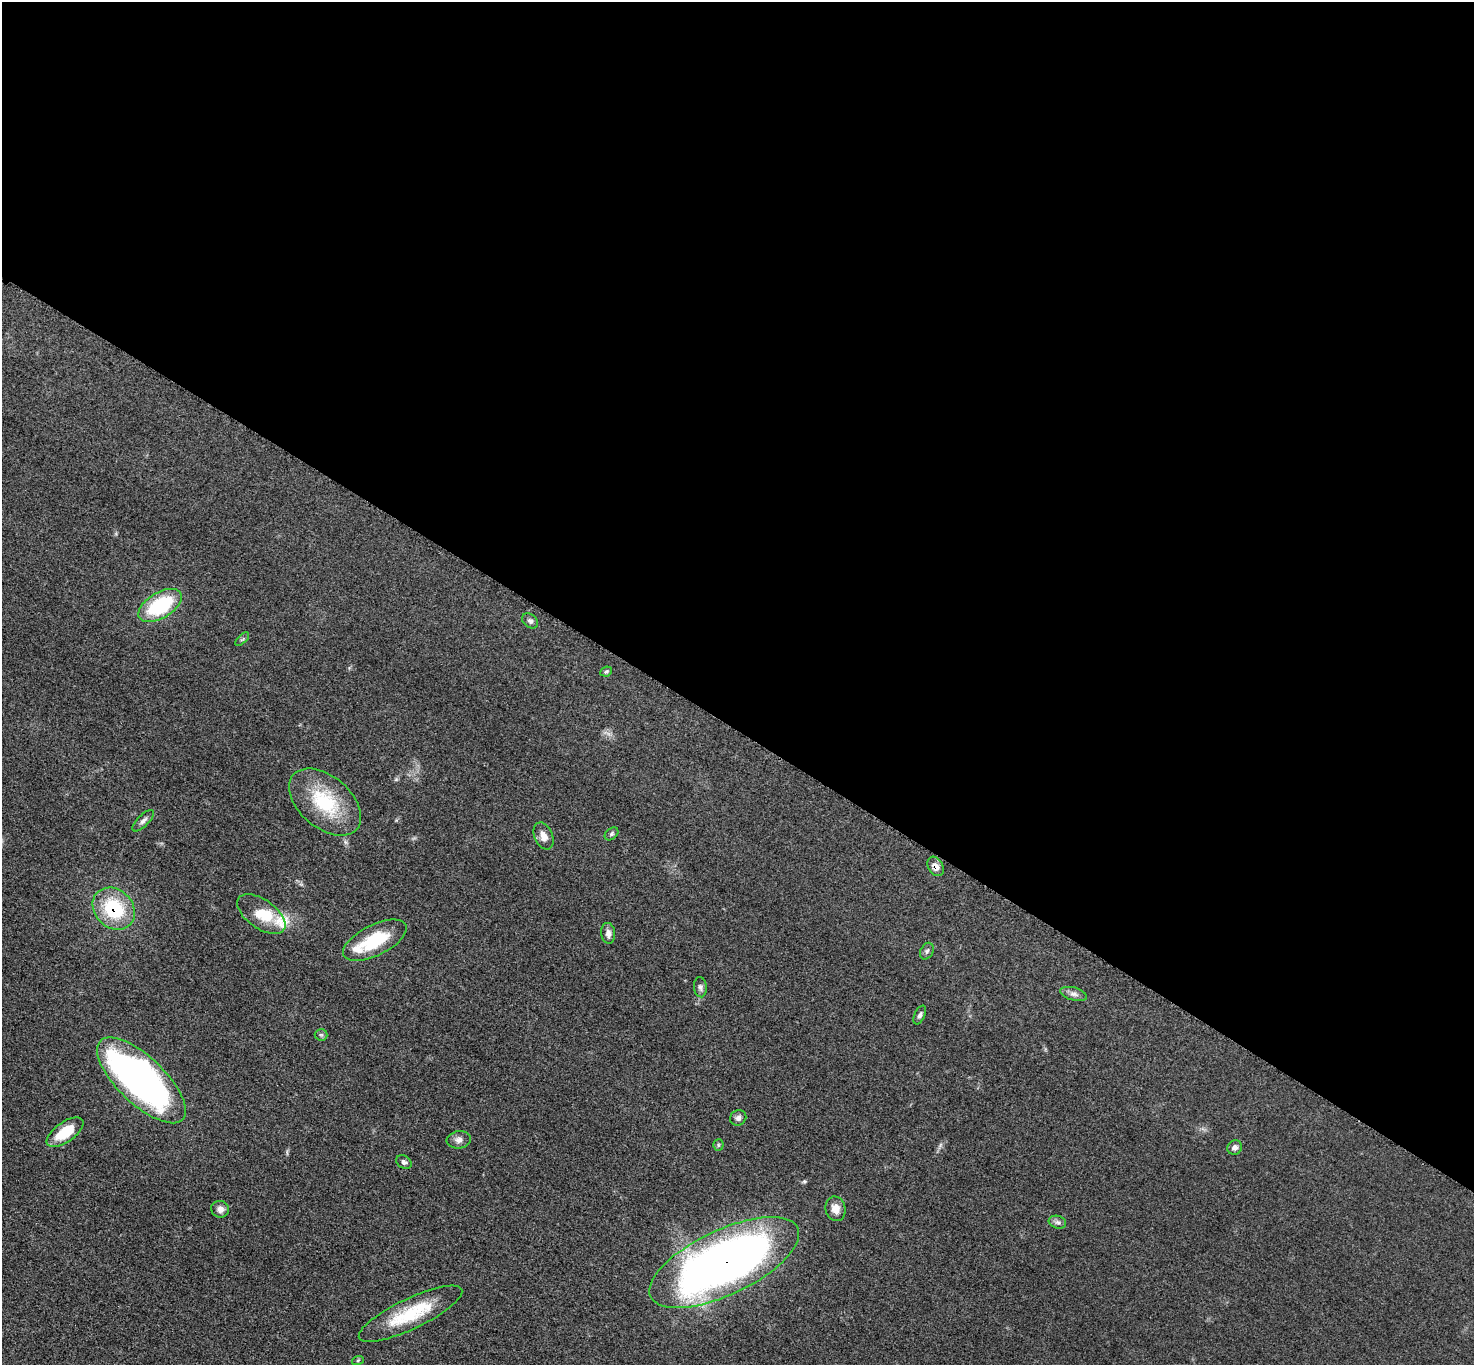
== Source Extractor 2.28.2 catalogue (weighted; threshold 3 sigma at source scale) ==
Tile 3 of 4 x 4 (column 3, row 1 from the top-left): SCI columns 2960-4431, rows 4252-5614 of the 5913 x 5919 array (HDU 1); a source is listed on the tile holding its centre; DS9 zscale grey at full resolution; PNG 1476 x 1367 px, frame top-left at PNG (2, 2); each listed source drawn as its Kron ellipse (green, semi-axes under 4 px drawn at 4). Shown black and unused: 54% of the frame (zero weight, under 3 of 5 exposures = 1% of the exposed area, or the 3 px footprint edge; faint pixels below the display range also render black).
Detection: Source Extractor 2.28.2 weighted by HDU 2 'WHT'; one run over the whole footprint, this tile lists its part. Background 0.0536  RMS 0.0058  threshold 0.0259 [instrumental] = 3 sigma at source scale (4.5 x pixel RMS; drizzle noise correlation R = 1.50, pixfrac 1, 0.05/0.05 arcsec/px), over >= 5 px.
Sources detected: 34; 1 inside a brighter object's white glare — neither listed nor drawn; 2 inside a brighter listed object's ellipse — not listed separately; the other 31 listed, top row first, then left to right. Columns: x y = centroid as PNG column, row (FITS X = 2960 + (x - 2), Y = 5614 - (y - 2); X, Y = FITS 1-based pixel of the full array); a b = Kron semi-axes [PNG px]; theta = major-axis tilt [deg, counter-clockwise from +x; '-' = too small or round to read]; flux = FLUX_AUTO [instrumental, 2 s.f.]
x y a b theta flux
160 605 24 12 31 44
530 621 9 6 -38 1.7
242 639 9 3 44 0.78
606 672 6 4 25 0.99
325 802 42 25 -41 37
143 821 14 5 44 2.2
612 834 8 5 41 1.1
543 836 14 9 -66 4.7
936 866 10 7 -59 4.7
114 909 23 19 -44 36
261 914 28 14 -35 14
608 933 10 7 -82 2.9
375 940 35 15 26 28
927 951 9 6 62 1.5
700 987 10 6 -85 1.8
1074 994 14 6 -15 2.8
920 1015 10 5 65 1.8
321 1035 6 5 - 1
141 1080 57 23 -44 260
738 1118 8 7 - 2
65 1132 21 10 35 16
459 1140 12 8 7 3
718 1145 5 5 - 0.87
1235 1147 7 7 - 2.3
404 1162 8 6 -28 1.8
220 1209 9 8 - 3.4
835 1209 12 10 -76 5.8
1057 1222 9 6 -16 1.8
724 1262 81 32 25 460
410 1314 57 15 25 30
358 1360 6 4 19 0.7
Overlapping masked pixels (flux is a lower limit): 3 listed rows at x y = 936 866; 114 909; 724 1262